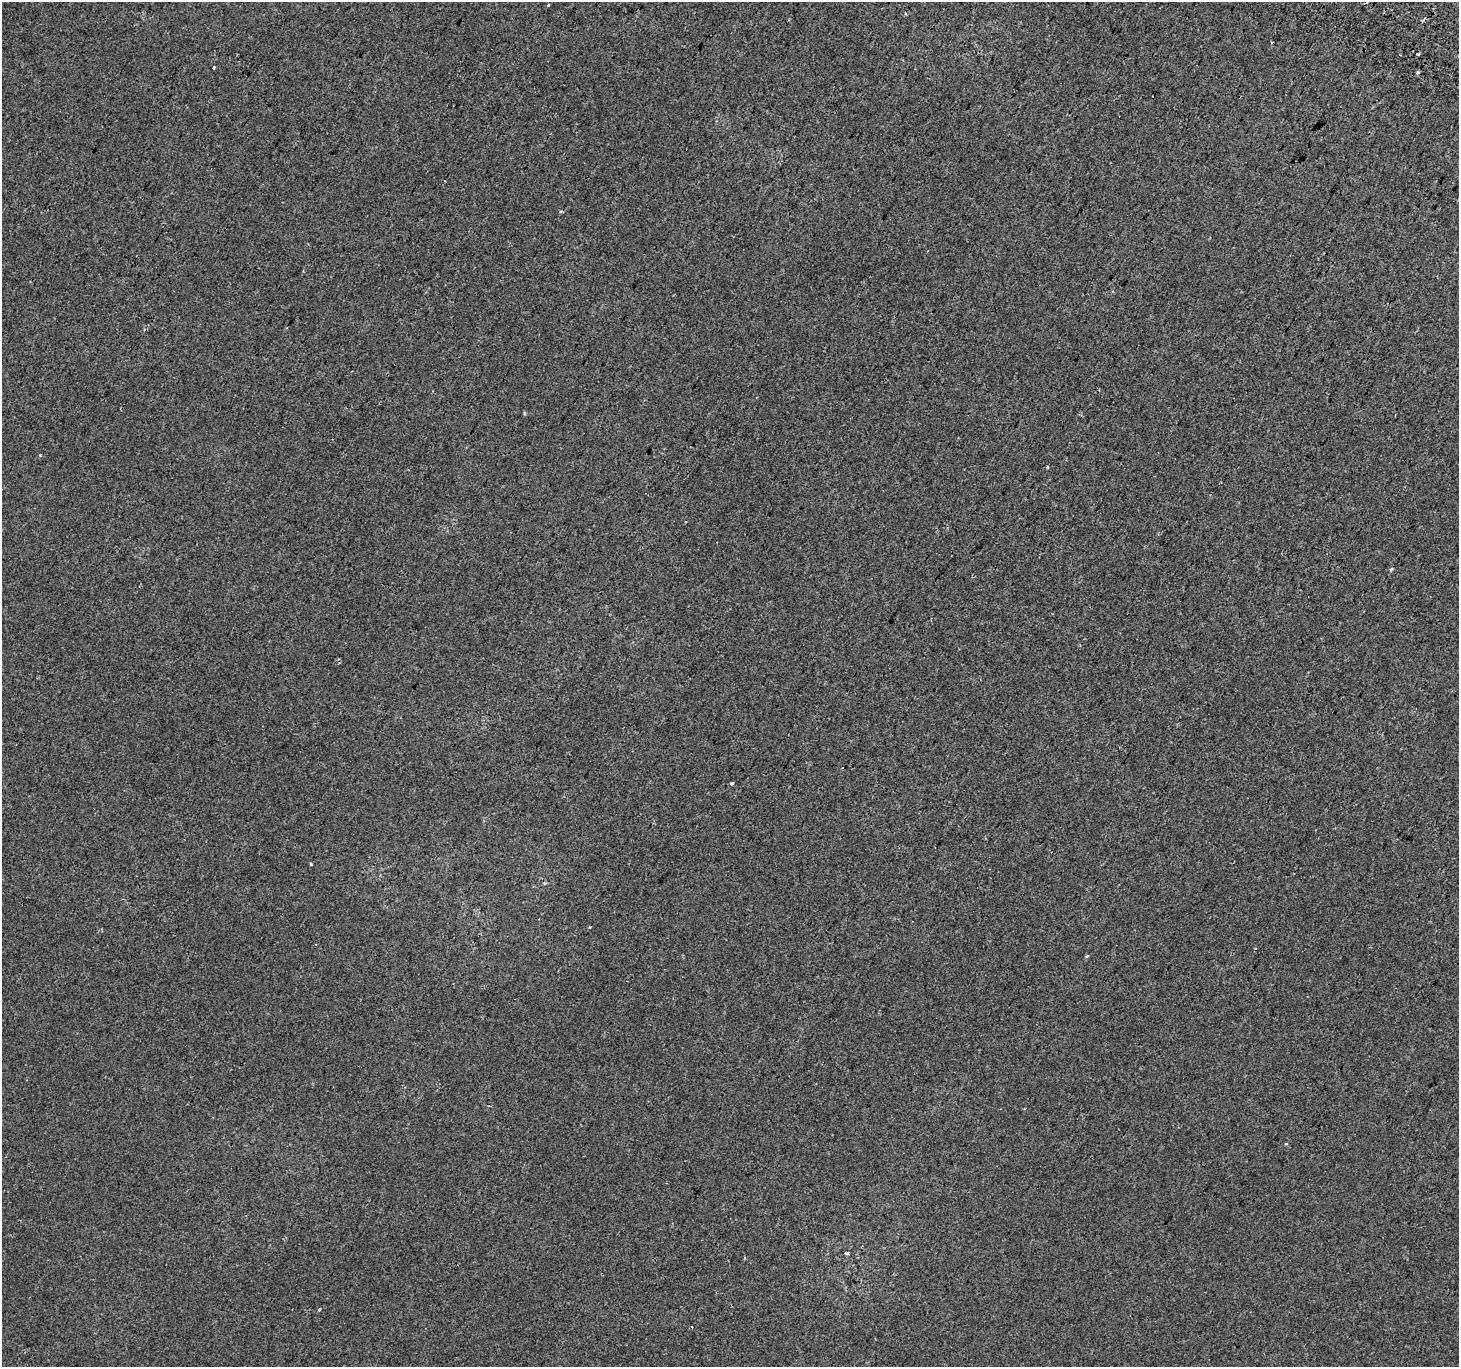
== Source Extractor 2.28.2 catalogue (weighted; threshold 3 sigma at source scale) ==
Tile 10 of 4 x 4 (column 2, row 3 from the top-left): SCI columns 1489-2945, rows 1665-3029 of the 5884 x 5991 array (HDU 1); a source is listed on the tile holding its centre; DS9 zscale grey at full resolution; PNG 1461 x 1369 px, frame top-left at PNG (2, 2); no overlay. Shown black and unused: <1% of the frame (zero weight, under 2 of 3 exposures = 2% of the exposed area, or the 3 px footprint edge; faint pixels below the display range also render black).
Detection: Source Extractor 2.28.2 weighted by HDU 2 'WHT'; one run over the whole footprint, this tile lists its part. Background -1.88e-04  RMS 0.0035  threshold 0.0156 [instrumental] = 3 sigma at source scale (4.5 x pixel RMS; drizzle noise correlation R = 1.50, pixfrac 1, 0.0396/0.0396 arcsec/px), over >= 5 px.
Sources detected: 14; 1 cosmic-ray / hot-pixel residue — not listed; the other 13 listed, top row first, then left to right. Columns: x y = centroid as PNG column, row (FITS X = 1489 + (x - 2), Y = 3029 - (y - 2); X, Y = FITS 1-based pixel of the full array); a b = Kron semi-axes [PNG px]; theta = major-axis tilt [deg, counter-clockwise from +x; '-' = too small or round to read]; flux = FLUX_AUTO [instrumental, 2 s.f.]
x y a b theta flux
548 5 3 2 - 0.62
1418 54 3 3 - 1.2
213 68 4 3 - 0.7
1417 72 4 3 - 0.55
40 455 3 3 - 0.38
1391 569 5 4 - 0.5
732 783 3 3 - 0.8
311 864 3 3 - 0.47
589 927 3 3 - 0.59
1087 956 5 3 - 0.41
1286 1144 4 3 - 0.35
847 1253 4 3 - 0.79
319 1310 3 3 - 0.71